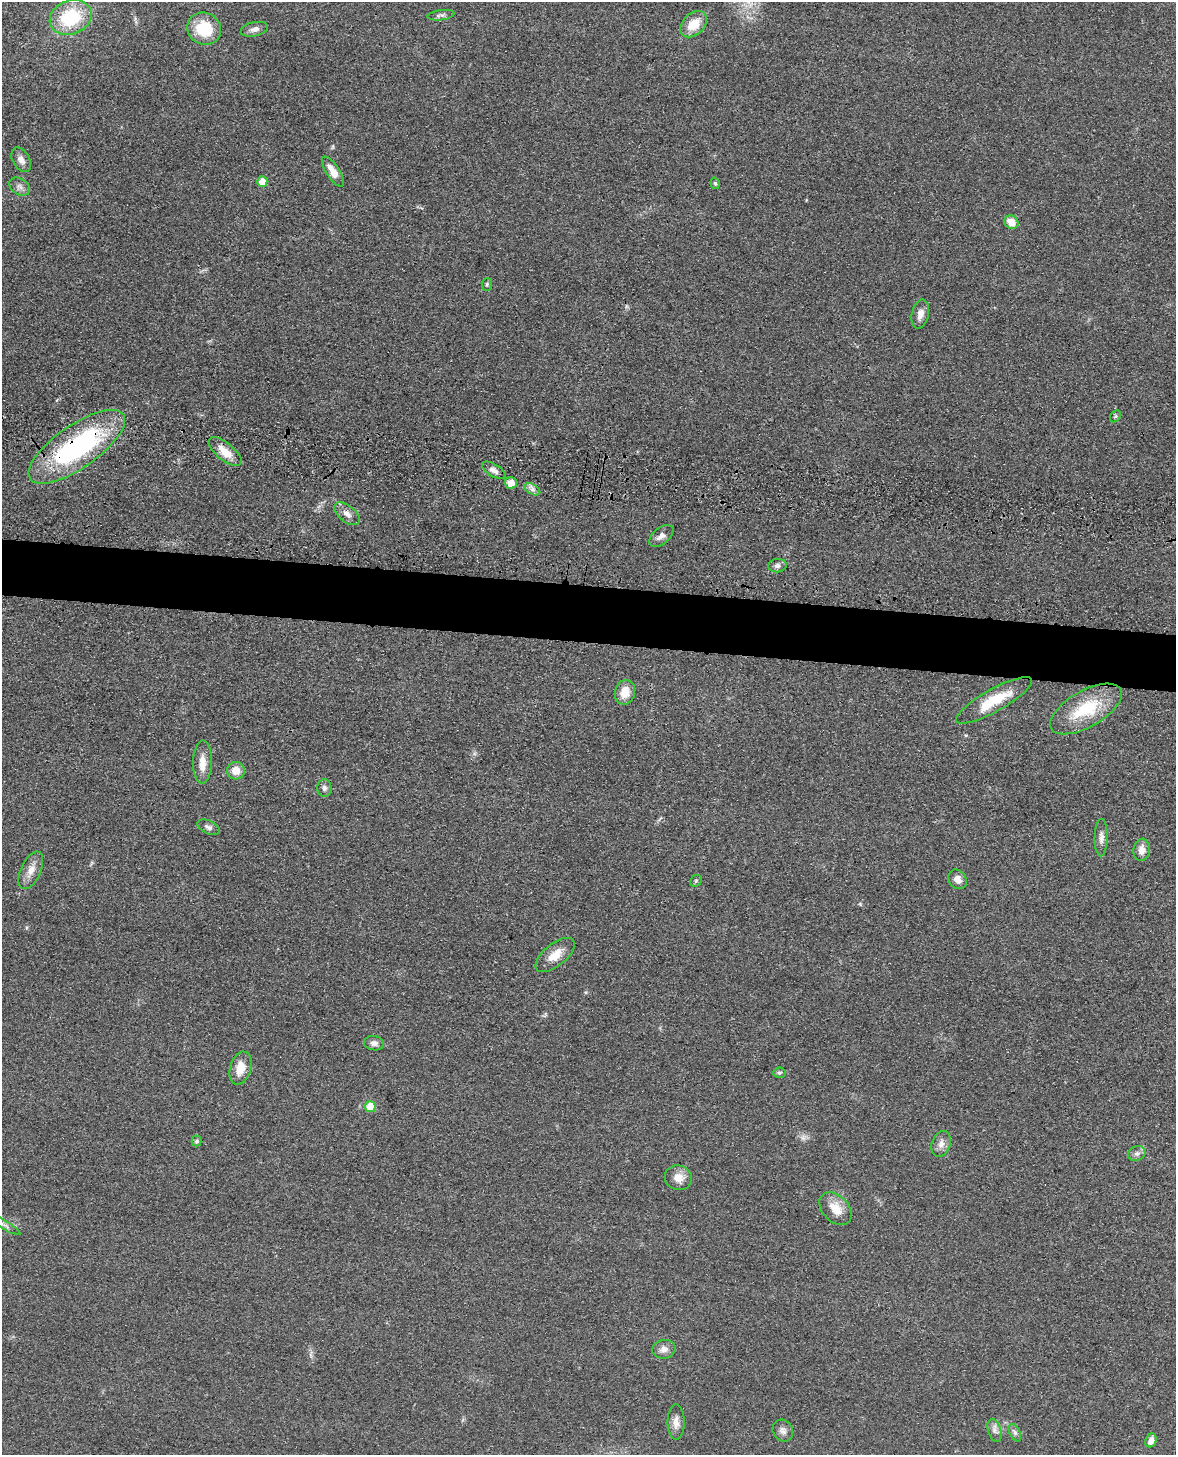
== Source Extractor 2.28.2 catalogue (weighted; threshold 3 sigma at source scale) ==
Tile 6 of 4 x 3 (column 2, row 2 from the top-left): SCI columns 1193-2366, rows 1609-3061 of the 4869 x 4885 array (HDU 1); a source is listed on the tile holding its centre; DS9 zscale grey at full resolution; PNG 1178 x 1457 px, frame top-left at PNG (2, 2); each listed source drawn as its Kron ellipse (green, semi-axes under 4 px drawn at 4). Shown black and unused: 4% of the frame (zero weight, under 3 of 4 exposures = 9% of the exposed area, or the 3 px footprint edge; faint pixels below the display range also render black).
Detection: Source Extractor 2.28.2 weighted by HDU 2 'WHT'; one run over the whole footprint, this tile lists its part. Background 0.0534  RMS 0.0086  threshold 0.0388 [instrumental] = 3 sigma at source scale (4.5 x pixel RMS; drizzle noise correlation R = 1.50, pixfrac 1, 0.05/0.05 arcsec/px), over >= 5 px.
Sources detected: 52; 1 too faint to see at this stretch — neither listed nor drawn; the other 51 listed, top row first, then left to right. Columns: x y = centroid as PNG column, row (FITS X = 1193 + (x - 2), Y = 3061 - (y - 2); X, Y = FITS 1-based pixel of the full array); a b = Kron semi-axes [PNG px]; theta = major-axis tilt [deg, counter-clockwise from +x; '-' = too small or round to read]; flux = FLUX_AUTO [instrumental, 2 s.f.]
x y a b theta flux
441 15 13 5 8 2.6
71 17 21 17 22 52
694 24 15 10 43 16
204 29 17 15 -27 32
254 29 14 7 12 4.5
21 160 13 8 -60 5.7
333 171 17 6 -57 9.9
262 182 5 5 - 15
715 183 6 4 -72 1.3
20 187 11 8 -34 3.9
1011 222 7 6 - 11
487 284 6 5 - 1.4
920 314 15 8 77 6.5
1115 416 6 4 59 1.4
77 447 57 21 35 150
225 452 20 8 -39 12
494 470 13 6 -32 4
511 483 6 6 - 8.2
532 489 8 5 -31 3
347 514 15 8 -39 5.7
661 536 14 8 39 5.2
777 566 9 6 8 3.5
625 692 12 10 72 12
994 700 43 11 29 29
1086 709 40 18 30 42
202 762 21 9 89 11
236 771 9 8 - 9.3
324 788 9 7 90 2.8
208 827 12 6 -25 3.1
1101 837 19 6 89 4.6
1142 850 11 8 79 6.8
31 870 20 10 65 8.7
958 879 10 8 -53 5.5
696 881 6 5 - 1.4
555 955 23 11 39 13
374 1043 10 7 -8 4.1
240 1068 17 10 73 13
779 1073 6 5 - 1.5
370 1107 5 5 - 20
196 1141 5 5 - 2.1
941 1144 13 9 73 5.7
1137 1154 9 7 24 3.1
678 1178 14 12 -15 9.4
836 1209 19 13 -46 14
5 1225 18 3 -31 2.6
664 1349 11 9 9 5.5
676 1422 18 8 -90 6.6
995 1430 12 6 -72 3.8
783 1431 11 10 - 4.3
1015 1433 9 5 -63 2.4
1151 1440 7 5 66 5.5
Overlapping masked pixels (flux is a lower limit): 1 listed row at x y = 77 447